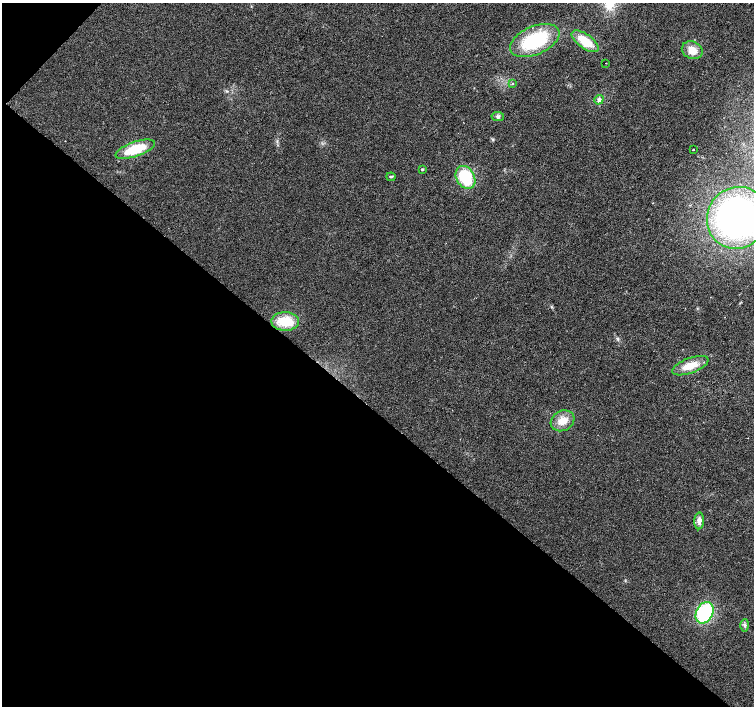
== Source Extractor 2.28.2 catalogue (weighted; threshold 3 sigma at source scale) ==
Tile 9 of 4 x 4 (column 1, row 3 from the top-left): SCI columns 5-1508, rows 1640-3046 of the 6019 x 6028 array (HDU 1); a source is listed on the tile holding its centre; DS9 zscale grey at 2 x 2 block average (1 PNG px = mean of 2 x 2 image px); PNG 756 x 708 px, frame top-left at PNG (2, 3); each listed source drawn as its Kron ellipse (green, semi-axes under 4 px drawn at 4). Shown black and unused: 43% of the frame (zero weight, under 2 of 3 exposures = <1% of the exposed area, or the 3 px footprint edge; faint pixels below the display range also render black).
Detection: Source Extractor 2.28.2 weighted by HDU 2 'WHT'; one run over the whole footprint, this tile lists its part. Background 0.021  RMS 0.006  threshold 0.0272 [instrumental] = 3 sigma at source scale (4.5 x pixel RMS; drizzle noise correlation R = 1.50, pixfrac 1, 0.0396/0.0396 arcsec/px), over >= 5 px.
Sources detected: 19; all 19 listed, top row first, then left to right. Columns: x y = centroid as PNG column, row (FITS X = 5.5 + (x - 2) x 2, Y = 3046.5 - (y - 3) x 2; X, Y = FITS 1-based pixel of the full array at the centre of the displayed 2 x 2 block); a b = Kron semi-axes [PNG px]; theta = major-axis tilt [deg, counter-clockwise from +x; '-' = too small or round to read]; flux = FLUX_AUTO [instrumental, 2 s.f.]
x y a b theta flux
535 40 26 14 23 99
585 41 16 7 -36 31
692 50 11 8 -22 17
606 63 2 2 - 1.2
513 84 2 2 - 1.3
599 100 5 4 - 4.4
498 116 6 4 -8 3.2
135 149 20 7 19 51
693 150 2 2 - 4.8
422 169 3 3 - 1.5
391 177 4 3 - 1.6
465 177 12 9 -60 60
737 218 31 30 - 400
285 321 14 9 -2 39
690 366 19 7 20 25
563 421 12 10 29 18
699 521 8 5 88 7
705 613 11 8 63 120
745 625 6 3 89 2.8
Isophote crosses this tile's border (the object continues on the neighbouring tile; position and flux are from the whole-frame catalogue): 1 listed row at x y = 737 218
Diffuse or blended objects may show on this block-average render without a row.